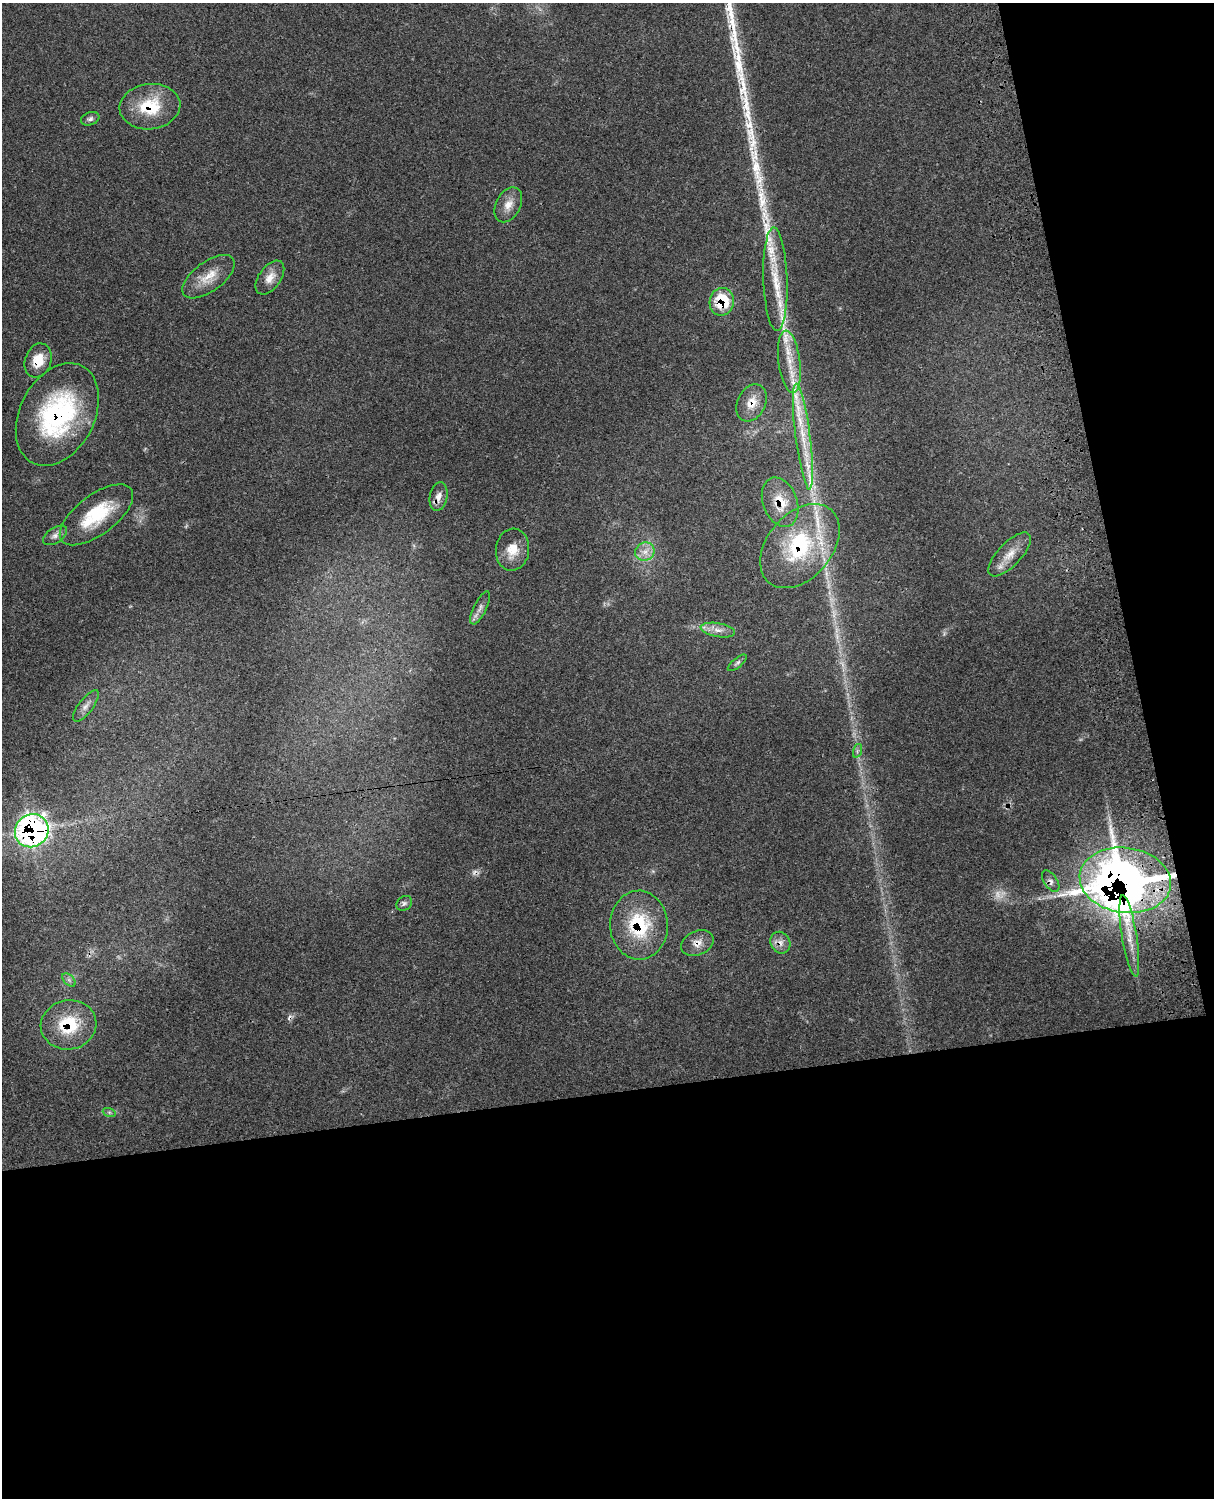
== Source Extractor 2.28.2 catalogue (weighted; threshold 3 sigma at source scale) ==
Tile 12 of 4 x 3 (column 4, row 3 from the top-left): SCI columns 3759-4970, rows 277-1772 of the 5088 x 4924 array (HDU 1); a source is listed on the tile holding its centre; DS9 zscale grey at full resolution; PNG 1216 x 1500 px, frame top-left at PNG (2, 3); each listed source drawn as its Kron ellipse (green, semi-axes under 4 px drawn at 4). Shown black and unused: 33% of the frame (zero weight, under 3 of 4 exposures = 6% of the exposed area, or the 3 px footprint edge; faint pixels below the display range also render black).
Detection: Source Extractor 2.28.2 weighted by HDU 2 'WHT'; one run over the whole footprint, this tile lists its part. Background 0.109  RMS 0.0066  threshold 0.0298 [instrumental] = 3 sigma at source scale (4.5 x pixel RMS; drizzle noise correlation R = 1.50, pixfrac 1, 0.05/0.05 arcsec/px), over >= 5 px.
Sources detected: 46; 1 too faint to see at this stretch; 1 inside a brighter object's white glare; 2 cosmic-ray / hot-pixel residue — neither listed nor drawn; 6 inside a brighter listed object's ellipse — not listed separately; the other 36 listed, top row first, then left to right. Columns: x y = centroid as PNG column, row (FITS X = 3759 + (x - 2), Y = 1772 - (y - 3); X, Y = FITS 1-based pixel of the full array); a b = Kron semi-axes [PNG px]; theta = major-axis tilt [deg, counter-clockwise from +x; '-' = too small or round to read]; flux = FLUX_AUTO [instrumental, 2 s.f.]
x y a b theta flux
150 107 30 22 6 31
90 119 9 6 20 2.2
508 205 19 12 63 7.9
208 277 30 14 36 13
270 278 19 11 54 7.2
775 279 52 12 -88 24
722 302 14 12 79 28
38 360 17 13 70 14
789 362 31 11 -82 17
751 403 19 14 63 11
57 414 54 37 63 100
803 436 53 7 -83 24
438 497 14 9 79 5
780 502 25 17 -69 16
96 515 43 20 37 37
55 535 13 7 33 3.5
800 546 48 32 49 68
512 550 21 16 83 12
645 552 10 9 - 5.4
1010 554 28 11 46 11
480 608 18 6 64 3.6
718 630 17 7 -10 5
737 663 12 4 39 1.6
86 706 19 7 53 4.3
857 751 7 4 72 1.3
32 831 17 16 - 230
1125 880 46 32 -7 580
1051 881 12 6 -56 3
404 903 8 7 - 2
639 925 34 29 -89 44
1129 936 41 7 -81 14
697 943 17 12 23 6.7
780 943 11 9 -61 4.6
69 980 8 5 -45 1.8
69 1025 28 24 10 32
109 1112 6 4 -19 1.2
Overlapping masked pixels (flux is a lower limit): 15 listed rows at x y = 150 107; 722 302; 38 360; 751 403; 57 414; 438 497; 780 502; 800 546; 32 831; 1125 880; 1051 881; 639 925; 697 943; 780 943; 69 1025
Unlisted compact peaks at least as high as the median listed source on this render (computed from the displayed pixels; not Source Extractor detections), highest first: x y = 737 63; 743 84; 747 108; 762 202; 755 166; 766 225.